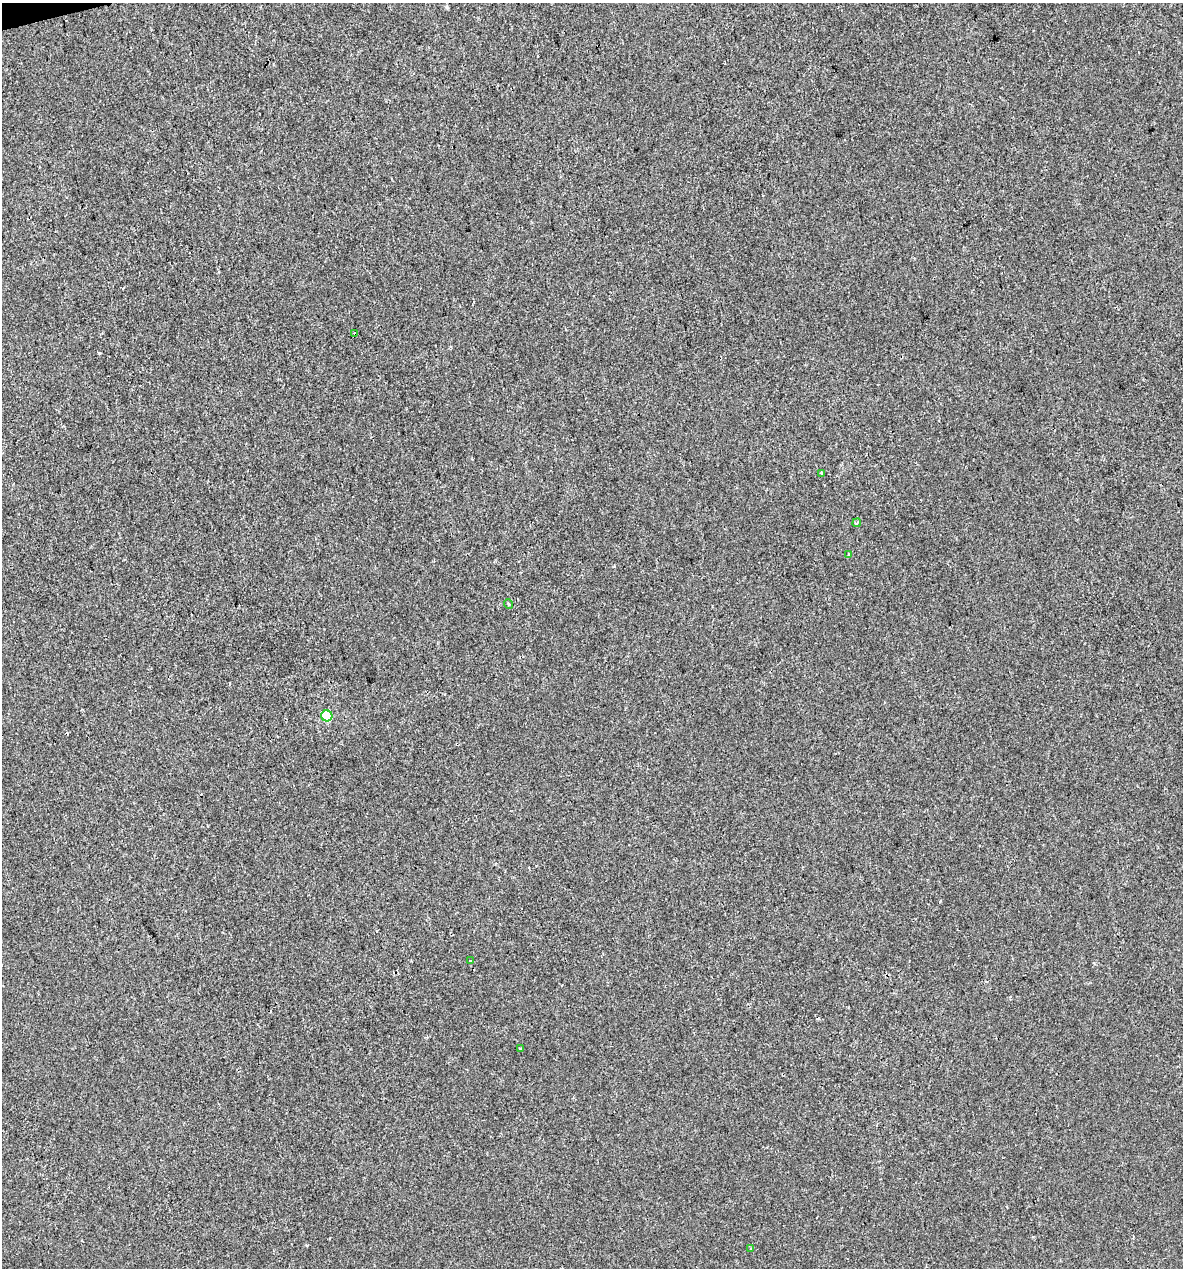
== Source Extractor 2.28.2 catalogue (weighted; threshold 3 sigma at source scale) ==
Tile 11 of 4 x 4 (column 3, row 3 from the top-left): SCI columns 2404-3584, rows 1267-2532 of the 4854 x 5064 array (HDU 1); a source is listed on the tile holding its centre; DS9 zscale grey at full resolution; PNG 1185 x 1270 px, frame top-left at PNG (2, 3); each listed source drawn as its Kron ellipse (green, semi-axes under 4 px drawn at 4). Shown black and unused: <1% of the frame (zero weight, under 2 of 3 exposures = <1% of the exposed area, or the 3 px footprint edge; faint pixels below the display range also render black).
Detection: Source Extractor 2.28.2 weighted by HDU 2 'WHT'; one run over the whole footprint, this tile lists its part. Background -3.12e-04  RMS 0.0042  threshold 0.0188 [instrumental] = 3 sigma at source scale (4.5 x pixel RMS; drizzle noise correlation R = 1.50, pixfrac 1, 0.0396/0.0396 arcsec/px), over >= 5 px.
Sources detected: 10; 1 cosmic-ray / hot-pixel residue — neither listed nor drawn; the other 9 listed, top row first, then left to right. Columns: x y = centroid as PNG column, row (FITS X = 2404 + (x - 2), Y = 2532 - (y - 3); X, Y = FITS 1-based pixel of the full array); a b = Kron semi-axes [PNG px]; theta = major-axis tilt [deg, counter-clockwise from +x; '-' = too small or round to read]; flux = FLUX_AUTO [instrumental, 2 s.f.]
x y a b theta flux
355 334 4 3 - 1.6
822 473 3 3 - 0.79
857 523 4 4 - 0.63
848 554 4 3 - 0.5
508 604 5 3 - 0.4
327 716 5 5 - 26
470 961 3 3 - 0.49
520 1048 3 3 - 0.55
751 1249 3 3 - 0.41
Overlapping masked pixels (flux is a lower limit): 1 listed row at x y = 355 334